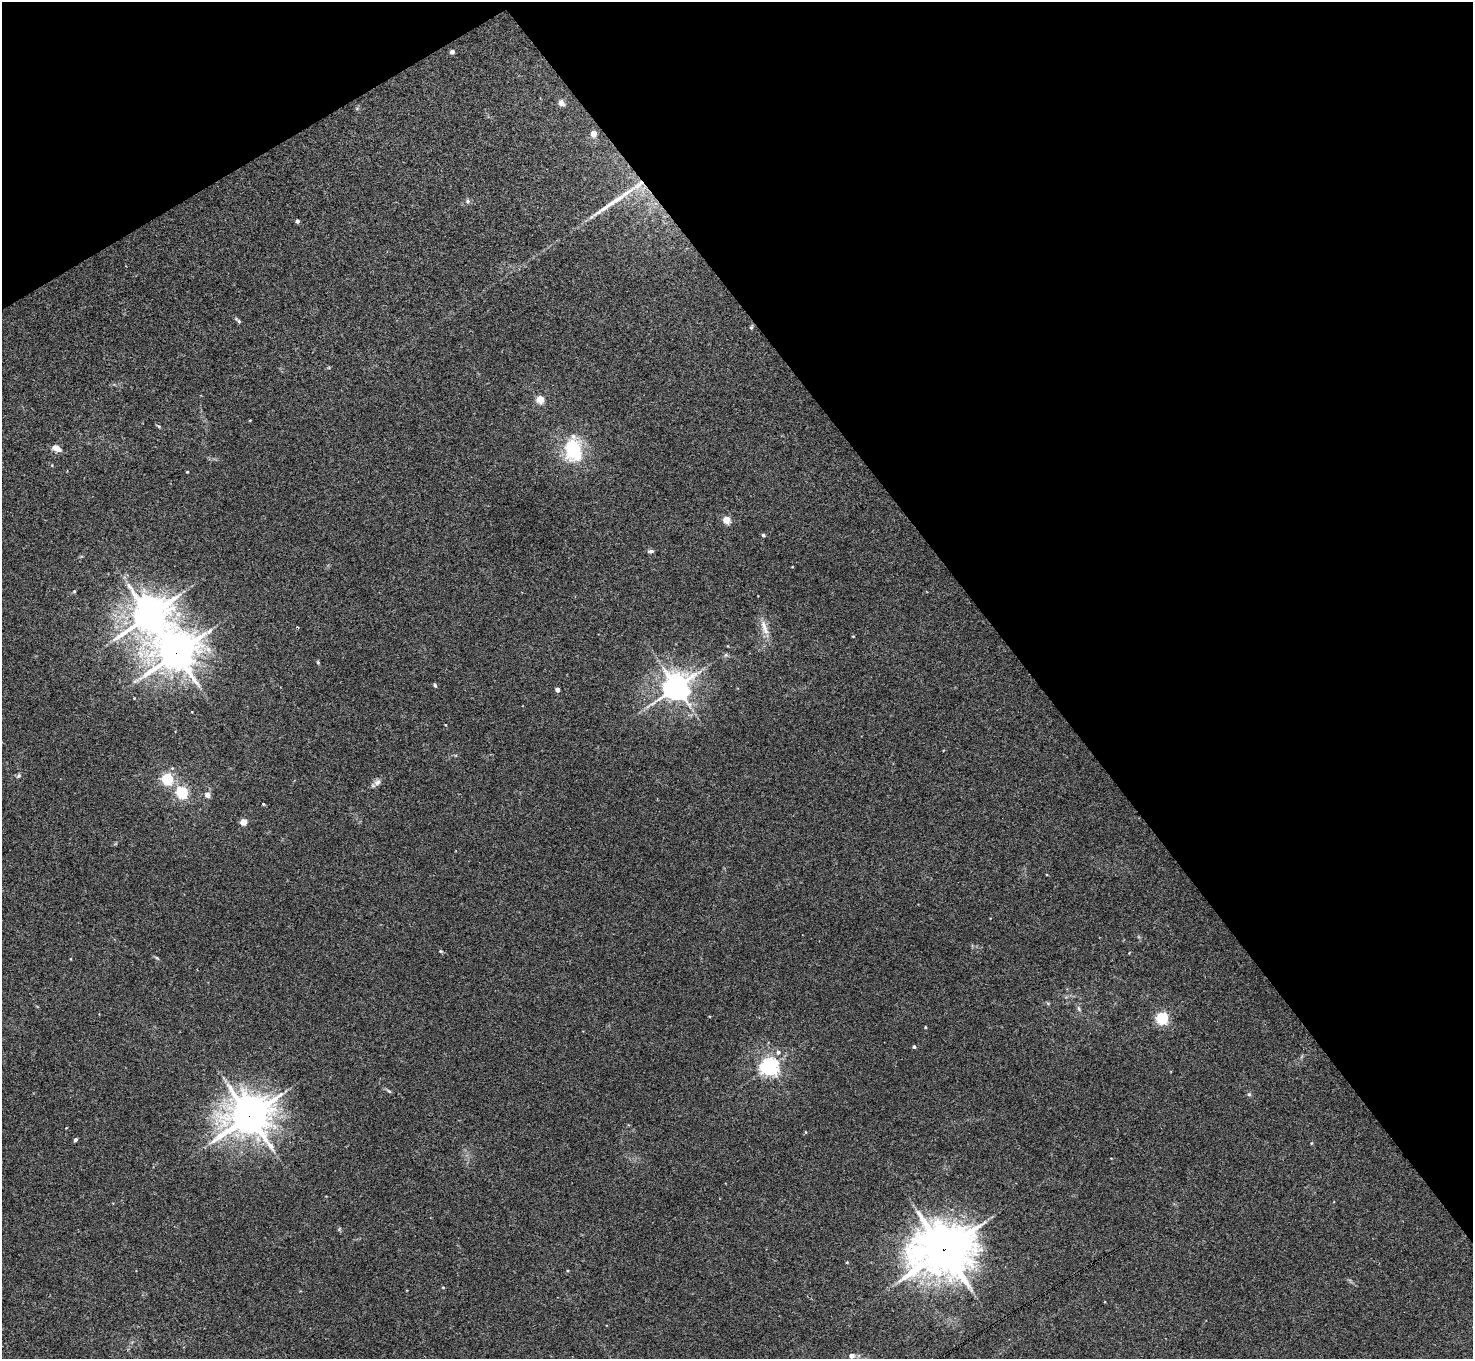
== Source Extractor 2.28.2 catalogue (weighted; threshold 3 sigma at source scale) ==
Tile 3 of 4 x 4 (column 3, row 1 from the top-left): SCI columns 2943-4413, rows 4228-5584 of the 5886 x 5878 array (HDU 1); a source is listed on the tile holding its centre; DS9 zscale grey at full resolution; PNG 1475 x 1361 px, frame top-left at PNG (2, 2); no overlay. Shown black and unused: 34% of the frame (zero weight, under 3 of 4 exposures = <1% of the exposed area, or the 3 px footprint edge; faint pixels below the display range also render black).
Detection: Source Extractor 2.28.2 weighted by HDU 2 'WHT'; one run over the whole footprint, this tile lists its part. Background 0.041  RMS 0.0043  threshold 0.0194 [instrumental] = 3 sigma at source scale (4.5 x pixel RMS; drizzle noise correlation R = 1.50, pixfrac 1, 0.05/0.05 arcsec/px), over >= 5 px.
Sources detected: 49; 1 inside a brighter object's white glare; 1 cosmic-ray / hot-pixel residue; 1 long thin detection or spike segment (spike, bleed or trail) — not listed; the other 46 listed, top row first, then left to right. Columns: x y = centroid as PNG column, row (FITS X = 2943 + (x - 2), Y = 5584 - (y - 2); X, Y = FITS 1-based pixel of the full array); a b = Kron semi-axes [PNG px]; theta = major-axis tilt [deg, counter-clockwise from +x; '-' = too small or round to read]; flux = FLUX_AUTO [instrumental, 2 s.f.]
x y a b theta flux
452 52 4 4 - 1.6
561 103 8 6 -37 1.8
593 133 4 4 - 5
467 201 7 5 23 0.93
297 221 4 4 - 0.9
238 320 11 4 -43 0.76
751 327 6 4 66 0.58
540 399 5 5 - 10
56 448 11 7 -24 2.7
573 450 25 18 -78 24
187 472 3 3 - 0.32
726 520 5 4 - 10
763 535 4 4 - 0.74
650 551 8 4 5 0.93
74 591 4 4 - 0.4
178 614 9 8 - 3
149 615 13 11 37 830
765 631 15 9 -65 3.7
318 662 4 4 - 0.42
435 685 5 3 - 0.63
676 687 9 8 - 470
557 690 4 4 - 2.2
19 776 6 5 - 0.74
167 779 5 5 - 51
377 782 10 8 31 1.7
182 792 5 5 - 55
208 795 8 7 - 1.6
263 804 3 3 - 0.41
243 822 4 4 - 7.6
441 951 4 4 - 0.43
157 958 6 4 -43 0.52
1048 1003 6 4 -2 0.54
1079 1009 8 4 -55 0.79
1162 1018 5 5 - 59
925 1027 3 3 - 0.4
914 1047 4 3 - 0.74
778 1052 6 5 - 1.2
769 1067 6 6 - 190
389 1091 7 4 -36 0.59
1249 1094 5 5 - 0.6
249 1116 15 13 25 940
75 1139 4 3 - 0.87
943 1250 21 18 10 1300
847 1262 4 4 - 0.36
443 1287 4 4 - 0.4
852 1356 6 6 - 1.7
Overlapping masked pixels (flux is a lower limit): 2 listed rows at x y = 249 1116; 943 1250